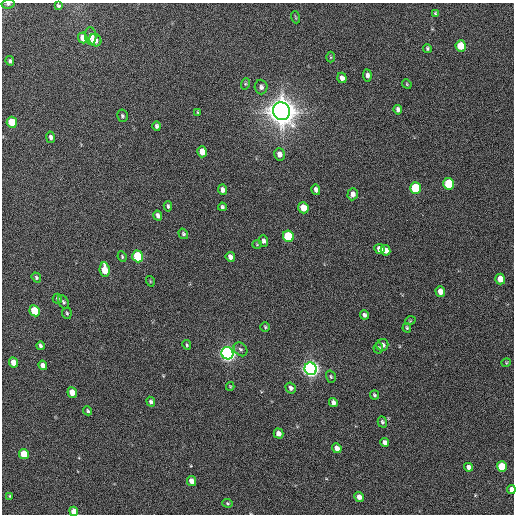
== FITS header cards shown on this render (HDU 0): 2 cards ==
NAXIS1  =                  512 / Axis length
NAXIS2  =                  512 / Axis length

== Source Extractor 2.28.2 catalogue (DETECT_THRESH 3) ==
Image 512 x 512 px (HDU 0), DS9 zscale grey, 1 PNG px = 1 image px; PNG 516 x 516 px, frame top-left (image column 1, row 512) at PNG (2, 3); each listed source drawn as its Kron ellipse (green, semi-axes under 4 px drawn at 4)
Background 232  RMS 15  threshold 44.1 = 3 sigma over >= 5 px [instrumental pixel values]
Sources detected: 87; all 87 listed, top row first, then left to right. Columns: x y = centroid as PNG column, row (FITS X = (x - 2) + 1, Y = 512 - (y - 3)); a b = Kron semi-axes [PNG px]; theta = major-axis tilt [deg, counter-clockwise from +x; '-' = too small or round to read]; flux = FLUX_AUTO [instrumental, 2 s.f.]
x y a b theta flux
8 4 6 4 10 2.2e+03
58 6 4 4 - 1.6e+03
436 14 4 3 - 1.7e+03
295 17 6 3 -70 1.0e+03
91 36 9 5 -85 7.0e+03
83 38 5 4 - 9.7e+03
95 40 6 5 - 6.2e+03
461 46 5 5 - 2.7e+04
427 48 4 4 - 1.5e+03
331 57 5 3 - 1.0e+03
10 61 5 4 - 1.8e+03
367 75 6 4 -83 3.0e+03
342 78 5 4 - 4.1e+03
245 84 6 4 71 1.1e+03
407 84 5 4 - 1.1e+03
261 87 7 6 - 3.4e+03
398 110 5 4 - 3.0e+03
281 111 9 8 - 1.9e+06
198 112 4 4 - 9.7e+02
122 116 6 5 - 1.8e+03
12 122 5 5 - 2.8e+04
157 126 5 4 - 2.1e+03
50 137 5 4 - 2.9e+03
202 152 5 5 - 1.1e+04
279 154 6 5 - 5.6e+03
449 184 6 5 - 4.0e+04
415 188 6 5 - 5.6e+04
223 190 5 4 - 3.9e+03
316 190 5 4 - 3.5e+03
353 194 6 5 - 4.4e+03
168 206 5 3 - 1.7e+03
222 207 4 3 - 1.8e+03
303 208 6 5 - 1.4e+04
158 215 5 4 - 2.9e+03
183 234 5 4 - 1.4e+03
288 236 6 5 - 5.3e+04
263 241 6 4 -85 2.6e+03
257 244 5 4 - 1.1e+03
379 249 5 5 - 6.6e+03
385 250 5 4 - 6.2e+03
138 256 6 5 - 6.2e+04
122 257 5 3 - 1.1e+03
230 257 5 4 - 4.1e+03
105 270 7 5 -82 1.9e+04
36 277 5 4 - 1.7e+03
500 279 5 5 - 1.2e+04
150 281 5 3 - 8.3e+02
440 291 5 4 - 7.9e+03
57 299 5 5 - 1.5e+03
63 302 7 5 -61 1.8e+03
35 311 5 5 - 3.3e+04
67 313 5 4 - 1.5e+03
364 315 5 4 - 2.3e+03
410 321 5 3 - 9.3e+02
265 327 5 4 - 1.4e+03
407 328 5 3 - 1.3e+03
187 345 5 3 - 1.4e+03
382 345 6 5 - 4.2e+03
40 346 4 3 - 2.4e+03
378 348 5 5 - 1.8e+03
240 349 8 6 -48 2.5e+03
227 353 6 6 - 4.8e+05
13 362 5 4 - 1.1e+04
506 363 4 4 - 1.1e+03
43 365 5 4 - 6.1e+03
311 369 6 6 - 5.5e+05
331 377 6 4 -74 1.5e+03
230 386 4 4 - 9.0e+02
291 388 5 5 - 3.0e+03
72 392 5 4 - 1.2e+04
374 395 4 4 - 1.6e+03
151 402 5 4 - 2.2e+03
333 402 5 4 - 3.2e+03
88 411 5 4 - 1.6e+03
382 422 5 4 - 1.9e+03
279 434 5 4 - 6.5e+03
385 442 5 4 - 4.6e+03
337 448 5 4 - 5.9e+03
24 454 5 4 - 2.5e+04
502 466 5 5 - 3.1e+04
469 467 4 4 - 4.4e+03
192 481 5 4 - 1.0e+04
511 489 4 4 - 6.6e+03
10 496 4 3 - 9.8e+02
359 497 5 4 - 5.9e+03
227 503 5 4 - 1.3e+03
74 511 5 4 - 1.1e+04
At the frame edge (FLAGS 8, measured only in part): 3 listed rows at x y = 8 4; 511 489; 74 511